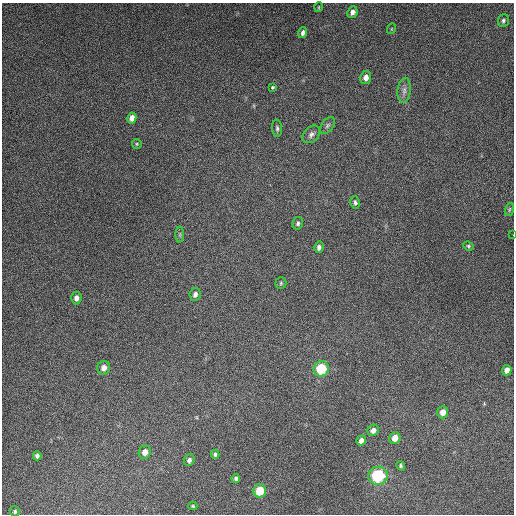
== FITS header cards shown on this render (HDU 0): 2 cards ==
NAXIS1  =                  512
NAXIS2  =                  512

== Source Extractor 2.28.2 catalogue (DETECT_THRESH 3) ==
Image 512 x 512 px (HDU 0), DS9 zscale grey, 1 PNG px = 1 image px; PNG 516 x 516 px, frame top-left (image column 1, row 512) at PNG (2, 3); each listed source drawn as its Kron ellipse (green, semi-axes under 4 px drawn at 4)
Background 5310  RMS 320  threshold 965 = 3 sigma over >= 5 px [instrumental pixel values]
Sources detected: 40; all 40 listed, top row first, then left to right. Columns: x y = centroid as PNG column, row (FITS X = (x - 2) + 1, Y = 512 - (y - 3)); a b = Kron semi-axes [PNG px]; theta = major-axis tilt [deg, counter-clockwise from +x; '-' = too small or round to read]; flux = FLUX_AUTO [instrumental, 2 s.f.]
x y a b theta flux
319 7 5 3 - 1.8e+04
352 12 6 5 - 9.2e+04
503 21 6 5 - 4.3e+04
391 29 5 3 - 1.7e+04
303 33 5 4 - 6.9e+04
366 77 6 5 - 1.2e+05
272 87 3 3 - 8.2e+04
404 90 12 6 85 1.0e+05
132 118 5 4 - 1.3e+05
327 126 10 6 54 6.4e+04
277 128 9 5 -85 5.0e+04
311 134 10 7 44 9.1e+04
137 144 5 4 - 2.7e+04
355 202 6 4 -80 4.8e+04
509 209 6 4 71 2.8e+04
298 223 6 5 - 4.8e+04
180 235 8 4 90 3.6e+04
513 235 2 2 - 2.1e+04
468 246 5 4 - 3.2e+04
319 247 5 4 - 6.9e+04
281 283 5 5 - 3.1e+04
195 294 6 5 - 8.1e+04
76 298 6 5 - 9.5e+04
104 368 7 6 - 1.4e+05
321 369 8 7 - 9.7e+05
507 370 5 5 - 1.4e+05
443 412 6 5 - 1.7e+05
373 430 6 5 - 1.1e+05
395 438 6 5 - 2.0e+05
361 440 5 4 - 1.0e+05
145 452 7 6 - 1.6e+05
215 454 4 4 - 4.3e+04
37 456 4 4 - 6.0e+04
189 460 6 5 - 6.7e+04
401 466 5 4 - 3.5e+04
378 476 10 9 - 1.5e+06
236 479 4 4 - 5.2e+04
260 491 7 6 - 6.2e+05
193 506 4 3 - 2.5e+04
15 511 5 5 - 3.7e+04
At the frame edge (FLAGS 8, measured only in part): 1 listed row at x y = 513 235